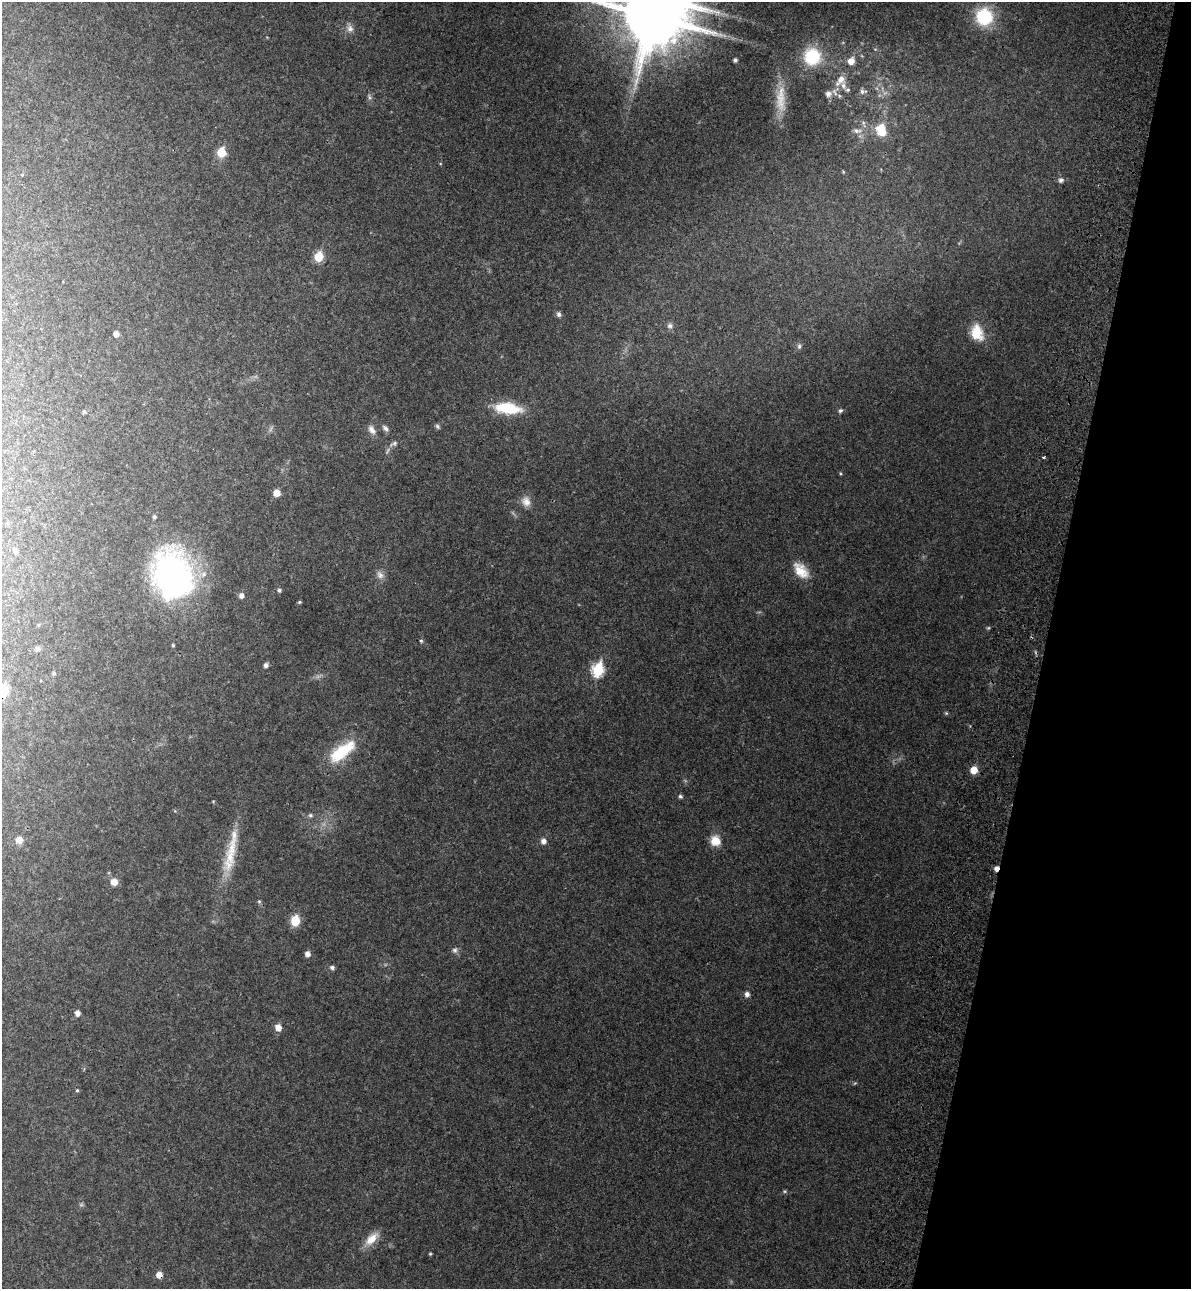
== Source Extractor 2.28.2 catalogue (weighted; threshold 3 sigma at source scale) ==
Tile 8 of 4 x 4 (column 4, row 2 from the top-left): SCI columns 3810-4998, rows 2620-3906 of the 5366 x 5236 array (HDU 1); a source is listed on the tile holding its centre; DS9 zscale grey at full resolution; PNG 1193 x 1291 px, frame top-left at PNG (2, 2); no overlay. Shown black and unused: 12% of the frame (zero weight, under 3 of 4 exposures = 6% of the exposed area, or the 3 px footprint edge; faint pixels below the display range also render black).
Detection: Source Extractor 2.28.2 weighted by HDU 2 'WHT'; one run over the whole footprint, this tile lists its part. Background 0.0497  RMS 0.0045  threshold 0.0203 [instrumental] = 3 sigma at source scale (4.5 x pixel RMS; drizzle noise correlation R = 1.50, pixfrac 1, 0.05/0.05 arcsec/px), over >= 5 px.
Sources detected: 85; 1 too faint to see at this stretch — not listed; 7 inside a brighter listed object's ellipse — not listed separately; the other 77 listed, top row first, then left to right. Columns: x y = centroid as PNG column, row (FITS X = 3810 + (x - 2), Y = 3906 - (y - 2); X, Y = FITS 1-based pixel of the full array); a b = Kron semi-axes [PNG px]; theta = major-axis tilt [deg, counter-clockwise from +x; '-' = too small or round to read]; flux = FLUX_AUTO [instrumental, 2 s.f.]
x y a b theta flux
654 16 20 16 -10 3800
984 17 18 17 - 24
350 29 10 9 - 2.5
812 57 19 18 - 23
735 60 4 4 - 1.1
851 61 7 7 - 4.2
840 80 18 10 48 5.2
848 90 6 5 - 0.93
863 91 10 7 0 1.6
839 96 6 5 - 0.84
369 97 8 4 -81 1
780 100 35 14 -84 9.8
863 124 13 5 -66 1.8
857 131 15 7 -2 2.9
882 131 15 12 -39 9.8
221 152 6 6 - 15
843 172 4 4 - 0.41
22 175 5 3 - 0.36
1061 180 6 6 - 1.6
319 257 6 5 - 17
559 314 6 5 - 1.4
670 326 8 7 - 1.5
977 332 20 14 -71 11
116 334 5 5 - 2.6
799 346 8 5 89 1
508 408 31 12 -6 18
840 411 6 5 - 0.9
84 412 5 4 - 0.74
437 426 7 6 - 0.87
385 428 11 6 -45 1.5
372 430 12 8 -60 2.8
394 444 14 7 29 1.8
1044 457 3 2 - 0.44
840 473 5 3 - 0.43
277 493 6 6 - 4.7
526 501 14 11 -68 3.8
154 517 5 4 - 0.8
15 550 5 5 - 1.9
801 571 23 14 -47 8.1
173 575 48 37 -76 110
380 575 13 9 -48 2.6
279 590 5 5 - 0.93
241 595 6 5 - 1.9
299 602 4 3 - 0.58
421 641 5 4 - 0.69
173 645 4 3 - 0.42
37 649 6 6 - 1.5
266 665 5 5 - 1.5
598 670 8 6 74 44
54 673 5 4 - 0.76
3 690 7 6 - 16
946 713 6 4 -43 0.58
344 750 29 17 14 14
974 770 6 6 - 6.4
680 796 6 5 - 0.9
310 815 6 5 - 0.91
19 840 7 7 - 3.6
543 841 7 7 - 2.2
715 841 14 12 -55 5.5
231 852 53 13 78 16
996 868 5 4 - 2.4
114 882 7 7 - 4.1
259 901 5 5 - 0.63
295 921 7 6 - 16
455 950 8 7 - 1.4
307 954 5 5 - 2.4
332 967 6 5 - 1.2
747 994 6 6 - 1.9
77 1013 7 6 - 2
278 1027 6 5 - 4.6
855 1083 5 4 - 0.49
77 1090 5 4 - 0.57
785 1191 6 5 - 0.63
81 1205 7 4 0 0.66
371 1239 21 10 46 6
430 1254 4 4 - 0.5
159 1275 5 5 - 3.9
Overlapping masked pixels (flux is a lower limit): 2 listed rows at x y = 996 868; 159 1275
Isophote crosses this tile's border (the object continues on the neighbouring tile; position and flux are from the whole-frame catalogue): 2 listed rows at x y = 654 16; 3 690